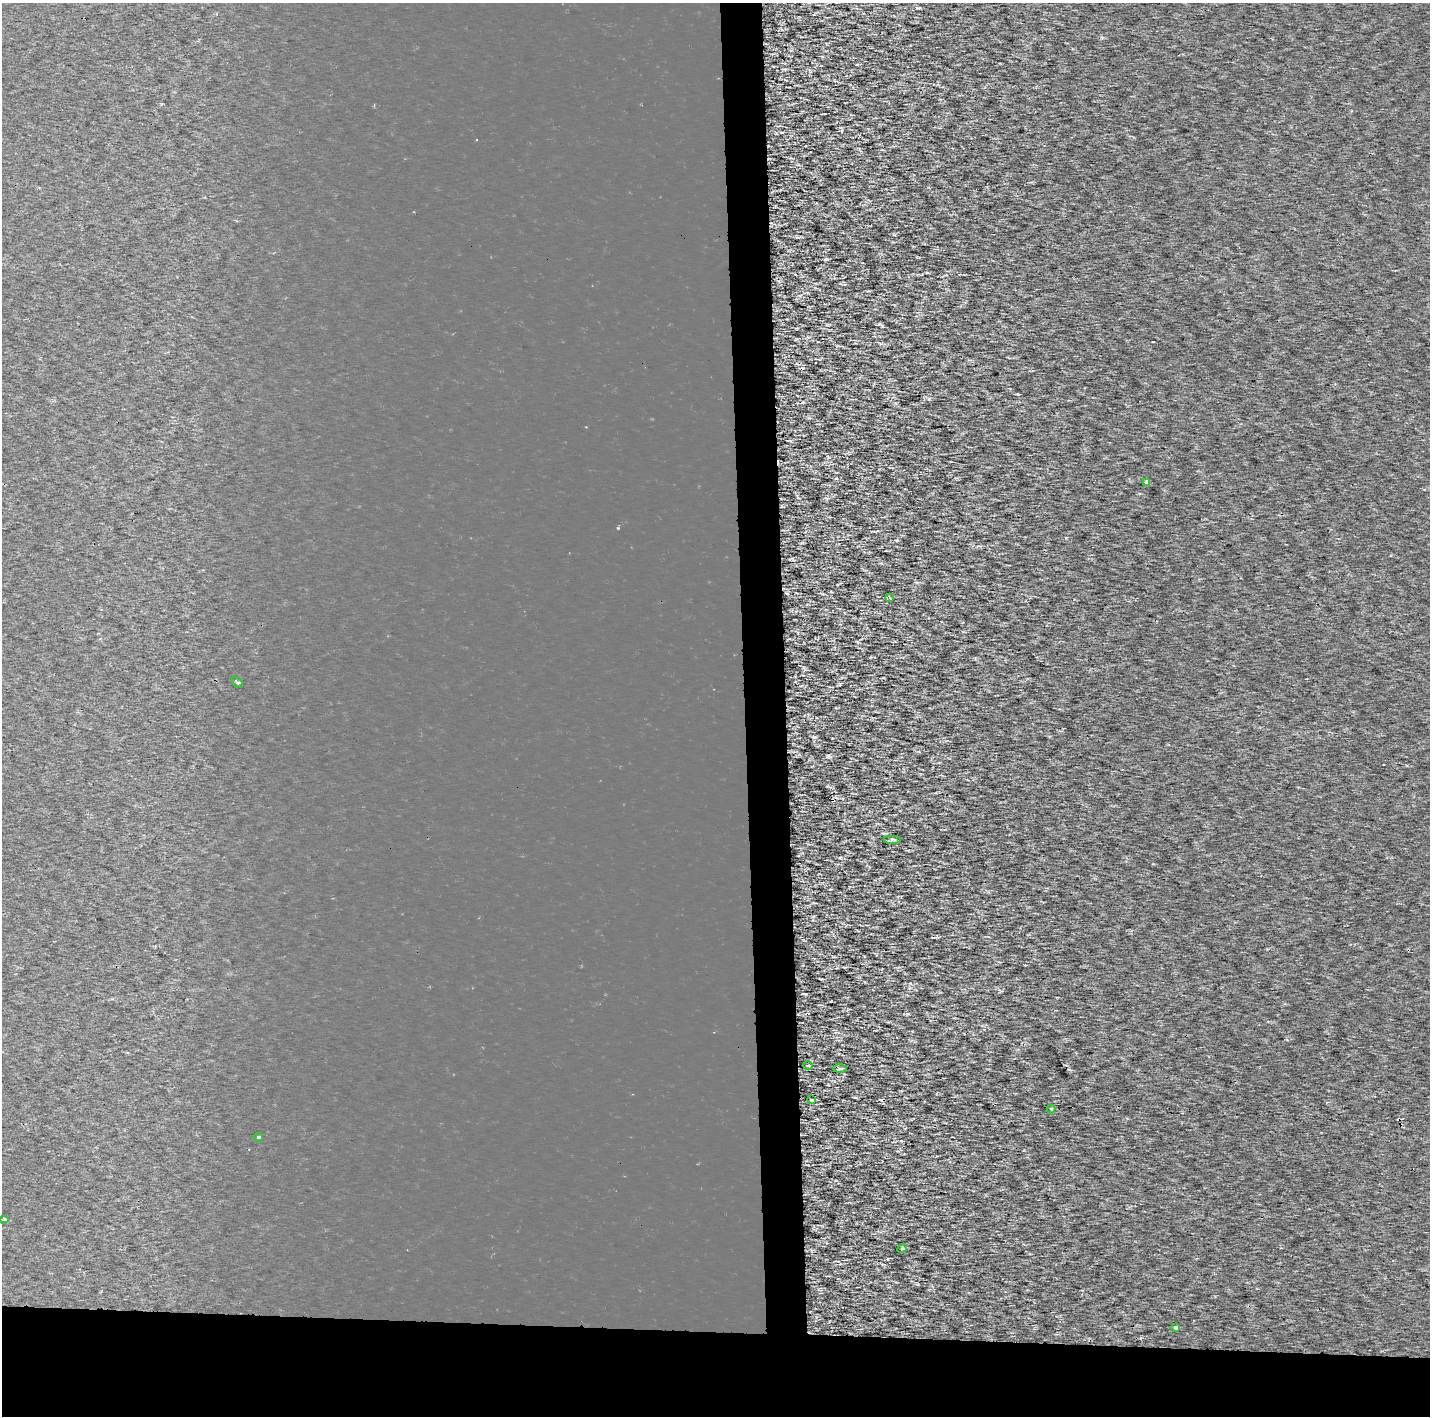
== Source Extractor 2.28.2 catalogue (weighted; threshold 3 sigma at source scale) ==
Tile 8 of 3 x 3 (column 2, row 3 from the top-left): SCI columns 4087-5514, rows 1-1414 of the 7053 x 4355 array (HDU 1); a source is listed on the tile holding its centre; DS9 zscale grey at full resolution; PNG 1432 x 1418 px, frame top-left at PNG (2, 3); each listed source drawn as its Kron ellipse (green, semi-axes under 4 px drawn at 4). Shown black and unused: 9% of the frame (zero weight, under 2 of 3 exposures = <1% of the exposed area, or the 3 px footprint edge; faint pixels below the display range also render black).
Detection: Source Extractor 2.28.2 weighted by HDU 2 'WHT'; one run over the whole footprint, this tile lists its part. Background 1.73e-04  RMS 0.0022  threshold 0.0101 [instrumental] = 3 sigma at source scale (4.5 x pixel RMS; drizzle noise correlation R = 1.50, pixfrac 1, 0.0396/0.0396 arcsec/px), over >= 5 px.
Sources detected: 18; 6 cosmic-ray / hot-pixel residue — neither listed nor drawn; the other 12 listed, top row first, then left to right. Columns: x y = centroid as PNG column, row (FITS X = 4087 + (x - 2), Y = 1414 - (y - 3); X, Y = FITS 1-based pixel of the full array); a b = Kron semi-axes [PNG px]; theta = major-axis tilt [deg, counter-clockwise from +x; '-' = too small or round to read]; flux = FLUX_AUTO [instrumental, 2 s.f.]
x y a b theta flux
1146 483 4 4 - 1.5
889 598 3 3 - 13
237 682 6 3 -45 0.41
892 839 9 4 0 0.4
808 1065 4 3 - 0.18
840 1069 7 4 1 0.44
812 1100 3 3 - 1.9
1051 1109 4 4 - 0.32
259 1137 4 3 - 1.3
5 1219 3 3 - 0.52
902 1248 5 4 - 0.33
1176 1328 3 3 - 0.3
Unlisted compact peaks at least as high as the median listed source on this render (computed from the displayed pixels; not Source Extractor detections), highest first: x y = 826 259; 803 667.